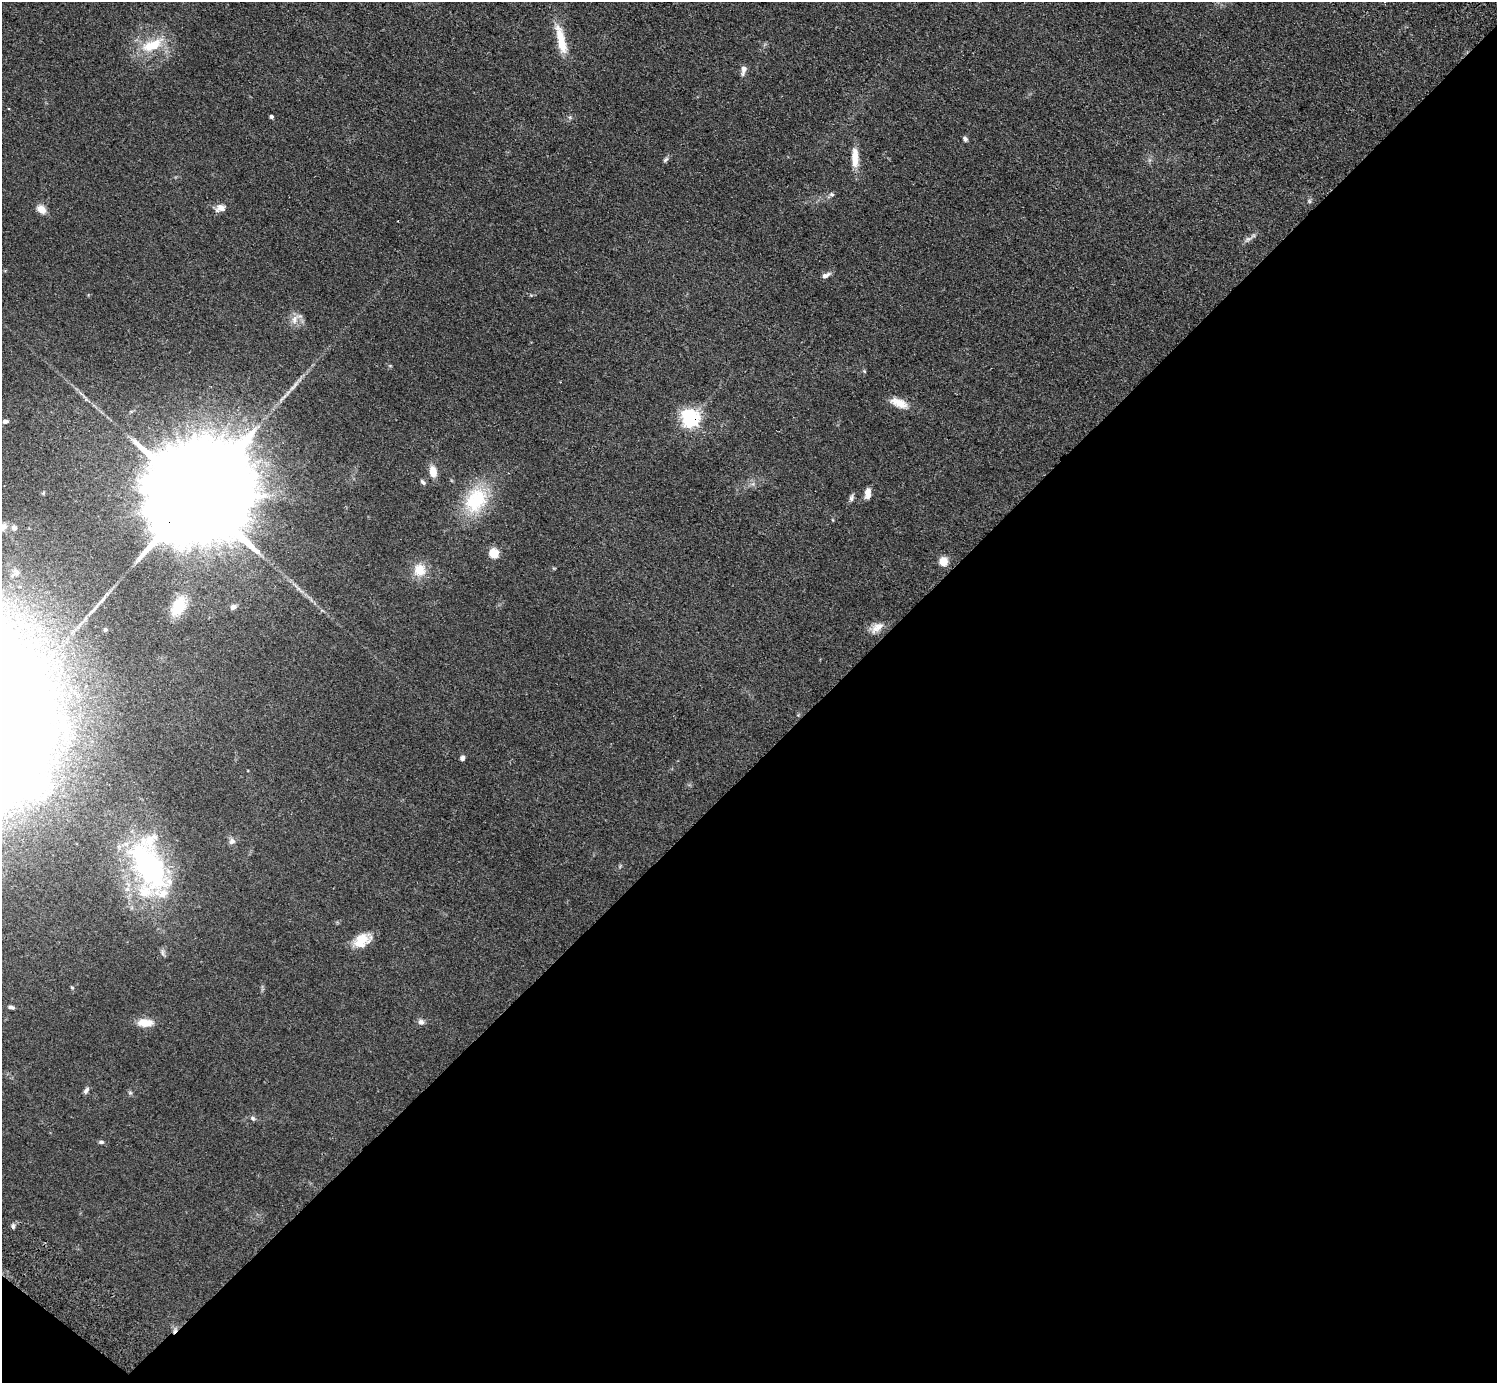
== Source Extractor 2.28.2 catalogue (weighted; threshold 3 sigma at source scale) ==
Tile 15 of 4 x 4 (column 3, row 4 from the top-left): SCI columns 3030-4524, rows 343-1723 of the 6059 x 6069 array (HDU 1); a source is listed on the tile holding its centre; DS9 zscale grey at full resolution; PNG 1499 x 1385 px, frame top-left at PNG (2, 2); no overlay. Shown black and unused: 45% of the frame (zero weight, under 2 of 3 exposures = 3% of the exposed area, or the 3 px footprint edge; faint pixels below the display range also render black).
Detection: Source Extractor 2.28.2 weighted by HDU 2 'WHT'; one run over the whole footprint, this tile lists its part. Background 0.0531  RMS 0.0077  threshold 0.0348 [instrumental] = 3 sigma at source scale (4.5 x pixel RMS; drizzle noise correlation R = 1.50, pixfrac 1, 0.05/0.05 arcsec/px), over >= 5 px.
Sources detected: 58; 1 inside a brighter object's white glare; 1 long thin detection or spike segment (spike, bleed or trail) — not listed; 1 inside a brighter listed object's ellipse — not listed separately; the other 55 listed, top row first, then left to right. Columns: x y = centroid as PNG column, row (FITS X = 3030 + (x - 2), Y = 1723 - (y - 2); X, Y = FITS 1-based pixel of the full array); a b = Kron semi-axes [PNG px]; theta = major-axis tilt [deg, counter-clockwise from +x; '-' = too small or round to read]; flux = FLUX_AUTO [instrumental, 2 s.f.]
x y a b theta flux
561 40 40 10 -76 20
152 45 36 15 24 26
743 70 12 6 79 4.1
271 117 4 4 - 1.6
570 117 6 6 - 1.5
965 139 6 5 - 2
855 158 25 8 -88 12
666 160 8 5 44 1.7
831 194 7 5 -29 1.6
1309 201 6 5 - 1.3
220 208 13 9 12 5.3
41 209 10 8 -40 7.6
1248 239 17 6 29 3.3
826 275 12 6 26 3.3
294 320 17 9 66 6.5
864 371 5 5 - 0.94
82 394 18 4 -43 3.4
899 403 25 10 -22 11
690 418 7 6 - 350
5 421 8 5 7 2.3
433 472 11 7 -82 9.7
423 482 8 5 -46 1.8
753 484 7 5 -45 1.9
868 493 12 6 84 5.8
196 496 41 21 44 40000
852 498 11 5 77 2.2
476 500 39 29 62 45
833 520 5 3 - 0.65
3 527 12 10 46 5
14 528 7 7 - 3.1
494 554 5 5 - 45
943 562 5 5 - 33
554 568 6 4 17 0.76
419 570 17 16 - 14
298 588 7 4 -19 1.5
178 606 20 12 60 21
233 607 8 6 32 3.2
876 628 20 11 33 8.1
105 630 4 4 - 1.6
462 758 6 5 - 2.1
232 841 9 8 - 3.1
148 866 83 41 -66 180
620 866 7 4 46 1.1
362 940 21 13 30 16
162 952 12 5 -76 2
72 987 6 4 -67 0.95
11 1007 8 4 -11 1.7
421 1022 9 8 - 2.9
145 1023 18 9 -2 11
86 1090 9 5 61 2.3
130 1093 7 5 -68 1.3
253 1118 8 6 -32 1.9
101 1142 7 4 -7 1.5
13 1226 7 5 90 1.5
175 1330 11 5 58 2.6
Overlapping masked pixels (flux is a lower limit): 3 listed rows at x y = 690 418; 196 496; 175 1330
Isophote crosses this tile's border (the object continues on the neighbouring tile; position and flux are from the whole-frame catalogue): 1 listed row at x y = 3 527